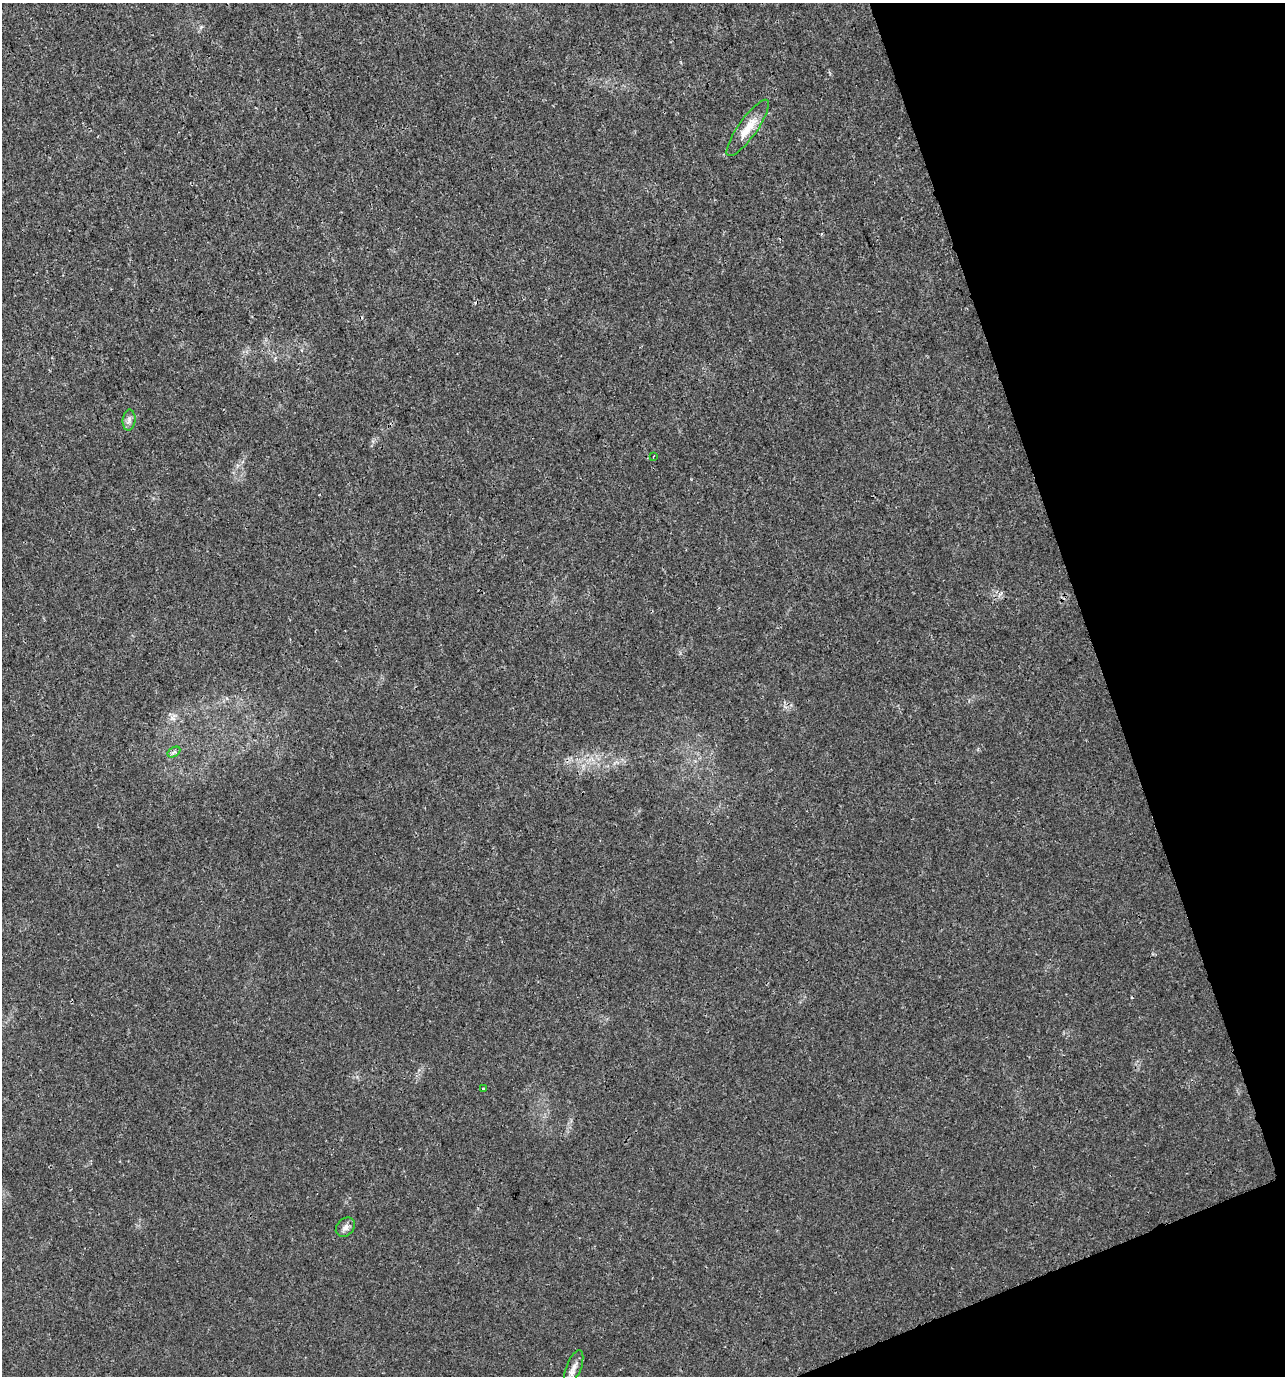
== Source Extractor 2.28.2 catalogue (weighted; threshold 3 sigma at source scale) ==
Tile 12 of 4 x 4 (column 4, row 3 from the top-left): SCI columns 3983-5265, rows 1377-2750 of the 5348 x 5507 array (HDU 1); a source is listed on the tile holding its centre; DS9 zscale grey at full resolution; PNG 1287 x 1378 px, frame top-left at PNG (2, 3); each listed source drawn as its Kron ellipse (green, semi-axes under 4 px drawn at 4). Shown black and unused: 17% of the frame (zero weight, under 3 of 4 exposures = <1% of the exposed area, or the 3 px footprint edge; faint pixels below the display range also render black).
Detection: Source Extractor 2.28.2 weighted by HDU 2 'WHT'; one run over the whole footprint, this tile lists its part. Background 0.0058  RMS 0.0019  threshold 0.00852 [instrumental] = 3 sigma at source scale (4.5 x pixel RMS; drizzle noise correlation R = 1.50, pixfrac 1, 0.0396/0.0396 arcsec/px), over >= 5 px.
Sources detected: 8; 1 cosmic-ray / hot-pixel residue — neither listed nor drawn; the other 7 listed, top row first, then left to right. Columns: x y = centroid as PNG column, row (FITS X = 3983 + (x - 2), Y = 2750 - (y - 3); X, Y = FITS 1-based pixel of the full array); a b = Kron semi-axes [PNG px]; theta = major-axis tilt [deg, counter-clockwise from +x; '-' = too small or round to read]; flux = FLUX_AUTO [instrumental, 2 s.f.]
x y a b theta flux
748 128 34 9 54 3.5
129 420 10 6 85 0.73
653 456 3 2 - 0.24
174 752 7 4 32 0.46
483 1089 3 3 - 0.21
345 1227 11 8 47 0.91
574 1367 17 7 68 1.4